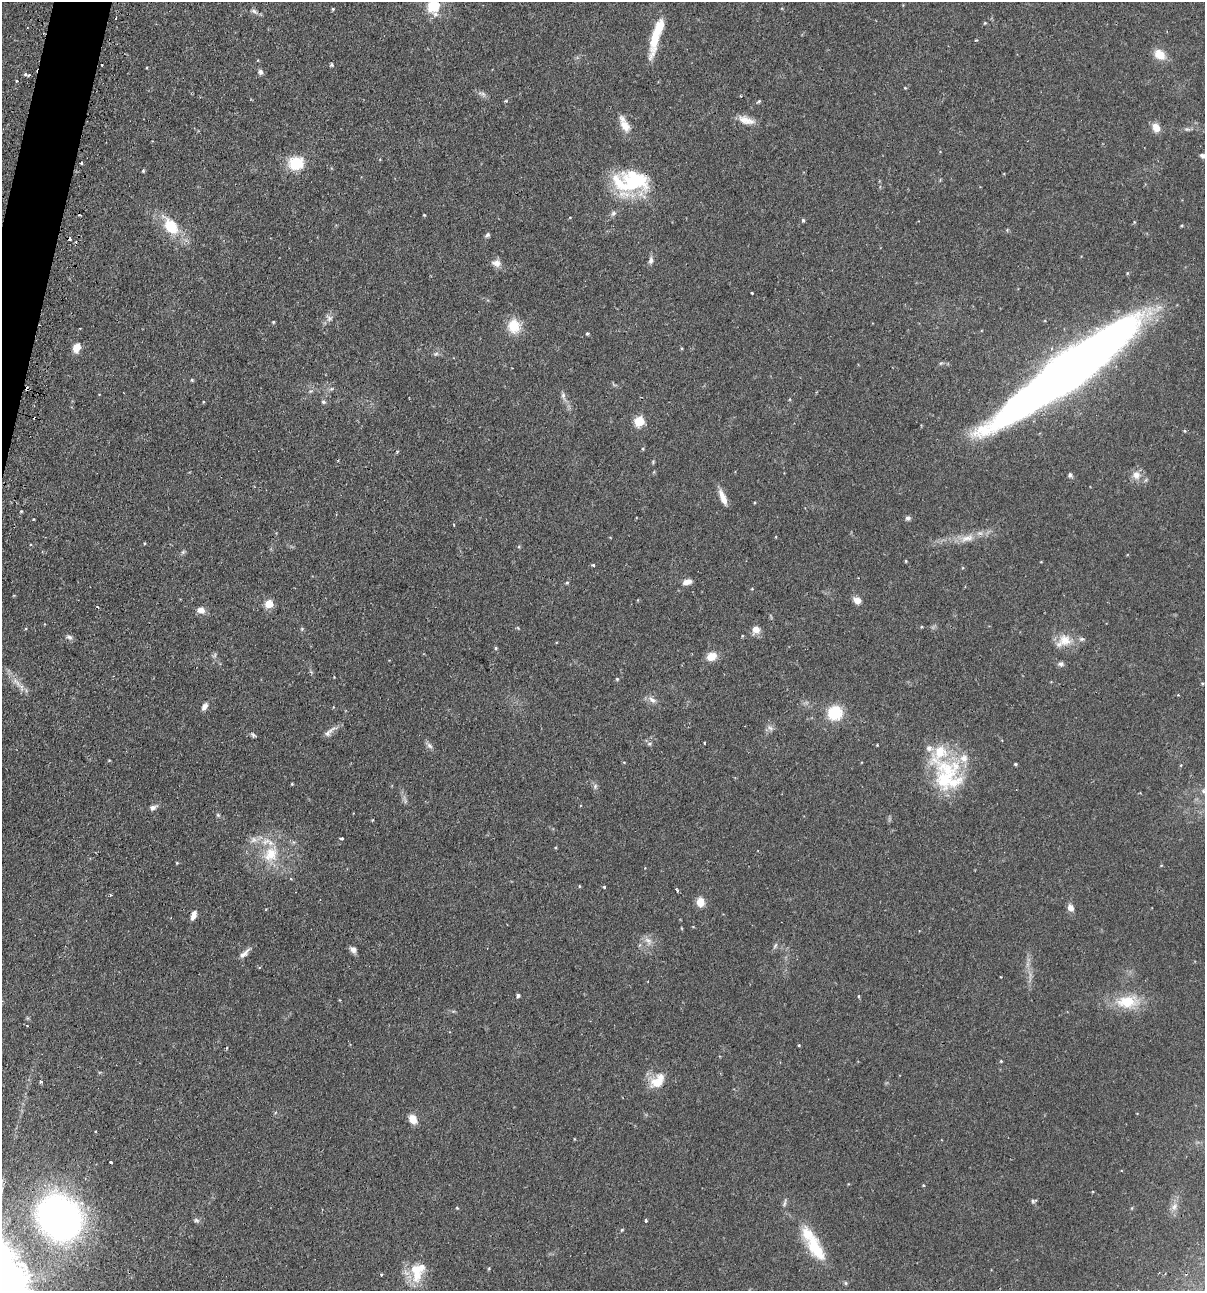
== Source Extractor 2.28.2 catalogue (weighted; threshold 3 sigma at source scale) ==
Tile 11 of 4 x 4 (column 3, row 3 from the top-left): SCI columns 2562-3764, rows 1324-2612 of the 5246 x 5226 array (HDU 1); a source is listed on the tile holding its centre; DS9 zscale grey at full resolution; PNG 1207 x 1293 px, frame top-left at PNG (2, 2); no overlay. Shown black and unused: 1% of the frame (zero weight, under 2 of 3 exposures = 4% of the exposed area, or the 3 px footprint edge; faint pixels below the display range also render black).
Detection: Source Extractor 2.28.2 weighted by HDU 2 'WHT'; one run over the whole footprint, this tile lists its part. Background 0.089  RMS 0.0054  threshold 0.0243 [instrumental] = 3 sigma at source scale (4.5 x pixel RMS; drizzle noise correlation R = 1.50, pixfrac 1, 0.05/0.05 arcsec/px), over >= 5 px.
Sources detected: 151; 1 too faint to see at this stretch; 2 inside a brighter object's white glare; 6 cosmic-ray / hot-pixel residue — not listed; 9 inside a brighter listed object's ellipse — not listed separately; the other 133 listed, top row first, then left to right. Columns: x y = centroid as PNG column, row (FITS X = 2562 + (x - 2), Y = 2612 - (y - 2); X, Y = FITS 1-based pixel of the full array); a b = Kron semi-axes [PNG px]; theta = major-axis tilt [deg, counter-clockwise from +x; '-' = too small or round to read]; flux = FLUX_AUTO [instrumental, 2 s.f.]
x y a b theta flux
435 7 24 14 90 10
333 9 4 3 - 0.59
254 11 11 5 -34 1.7
116 18 2 2 - 0.43
985 23 4 4 - 0.52
656 35 45 9 74 18
1160 54 16 11 -39 6.9
332 65 5 5 - 0.8
260 72 7 6 - 1.6
29 75 5 3 - 0.67
16 81 3 3 - 1.5
905 88 4 3 - 0.4
482 94 11 5 -23 1.7
506 101 4 4 - 0.59
759 101 6 4 38 0.72
746 120 23 9 -16 5.7
625 126 16 10 -57 6.6
1156 128 9 7 -70 6.2
1187 129 8 5 -19 1.1
1203 156 9 6 -14 2.1
81 163 3 3 - 0.52
296 163 14 12 10 19
143 171 4 3 - 0.67
633 181 52 26 -17 33
613 213 8 6 36 1.5
424 215 3 3 - 0.42
803 220 5 4 - 0.84
171 226 21 12 -55 18
487 235 6 5 - 1.2
651 260 10 7 80 2
496 263 12 9 -12 3.3
1127 273 5 3 - 0.5
752 293 3 3 - 0.71
329 318 10 8 36 2.2
273 322 4 4 - 0.61
514 326 17 14 -82 11
587 334 4 3 - 0.69
77 348 10 8 70 5.5
682 348 4 3 - 0.55
436 354 7 5 22 1.1
1067 370 119 20 37 990
192 380 5 4 - 0.57
563 395 9 6 90 1.6
323 402 5 5 - 1
639 421 6 5 - 28
1185 431 5 4 - 0.6
643 449 4 4 - 0.54
1070 475 6 5 - 1.2
1136 475 14 12 -54 4.7
723 498 20 6 -67 5.2
21 511 4 3 - 0.51
908 518 6 6 - 1.3
33 519 3 3 - 0.44
967 538 21 10 17 7.1
183 552 6 5 - 0.89
906 561 4 3 - 0.53
1041 562 4 2 - 0.35
593 565 3 3 - 2.3
567 582 5 4 - 0.64
687 582 11 6 14 3.5
857 600 8 7 - 3.8
269 604 5 5 - 16
97 607 4 3 - 0.53
201 610 10 7 -10 3.4
921 627 4 3 - 0.47
302 629 5 5 - 0.68
756 630 10 8 -8 3.7
69 637 9 6 -30 1.5
1064 640 22 16 27 9.1
496 648 4 4 - 0.66
711 656 11 9 22 5.9
1061 664 8 6 -6 1.5
617 679 4 4 - 0.65
17 682 21 6 -49 5
1202 683 4 4 - 0.58
1178 695 3 3 - 0.57
652 700 11 8 -32 2.7
204 707 10 6 60 2.3
835 713 11 10 - 24
770 728 9 6 -53 1.7
330 732 22 6 40 2.9
253 735 8 4 -54 0.91
649 743 7 4 9 0.9
704 743 3 2 - 0.44
877 745 3 3 - 0.38
429 746 10 6 -44 1.7
1015 764 4 3 - 0.71
1181 765 5 3 - 0.5
947 770 63 28 -53 41
292 784 3 3 - 0.5
595 786 7 5 71 1.2
1204 791 8 6 42 1.5
153 808 8 6 23 2.1
218 815 5 5 - 0.76
341 838 4 3 - 1.2
254 840 9 8 - 2.8
271 854 25 19 54 17
177 863 5 3 - 0.39
1161 865 5 3 - 0.43
579 886 5 3 - 0.43
604 887 3 3 - 1.1
677 890 4 3 - 1.2
111 895 3 3 - 0.63
700 902 10 8 -84 5.8
1070 907 8 6 -61 3.1
193 915 11 5 71 3.3
681 928 5 3 - 0.41
648 941 13 8 -49 3.3
775 945 9 4 56 1.1
353 950 8 7 - 2.2
244 953 18 6 42 2.9
518 995 4 4 - 1.3
858 996 5 3 - 0.5
1127 1002 30 16 5 18
799 1045 3 3 - 0.66
1001 1061 4 4 - 0.58
658 1081 23 14 46 10
41 1082 4 3 - 0.88
413 1119 12 9 -58 4.9
574 1139 4 3 - 0.36
110 1162 3 3 - 2
1034 1201 8 4 12 1
785 1203 11 3 79 1.2
1174 1207 11 7 62 2.8
457 1208 4 3 - 0.51
60 1217 31 26 -50 310
196 1220 8 6 -30 1.2
646 1220 3 3 - 1.4
622 1230 5 4 - 0.54
816 1248 39 17 -61 20
416 1272 30 14 -80 14
381 1274 3 3 - 0.84
846 1283 5 5 - 0.76
Overlapping masked pixels (flux is a lower limit): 1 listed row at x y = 1067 370
Isophote crosses this tile's border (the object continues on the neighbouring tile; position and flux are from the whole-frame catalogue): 4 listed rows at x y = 435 7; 1203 156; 1067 370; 1204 791